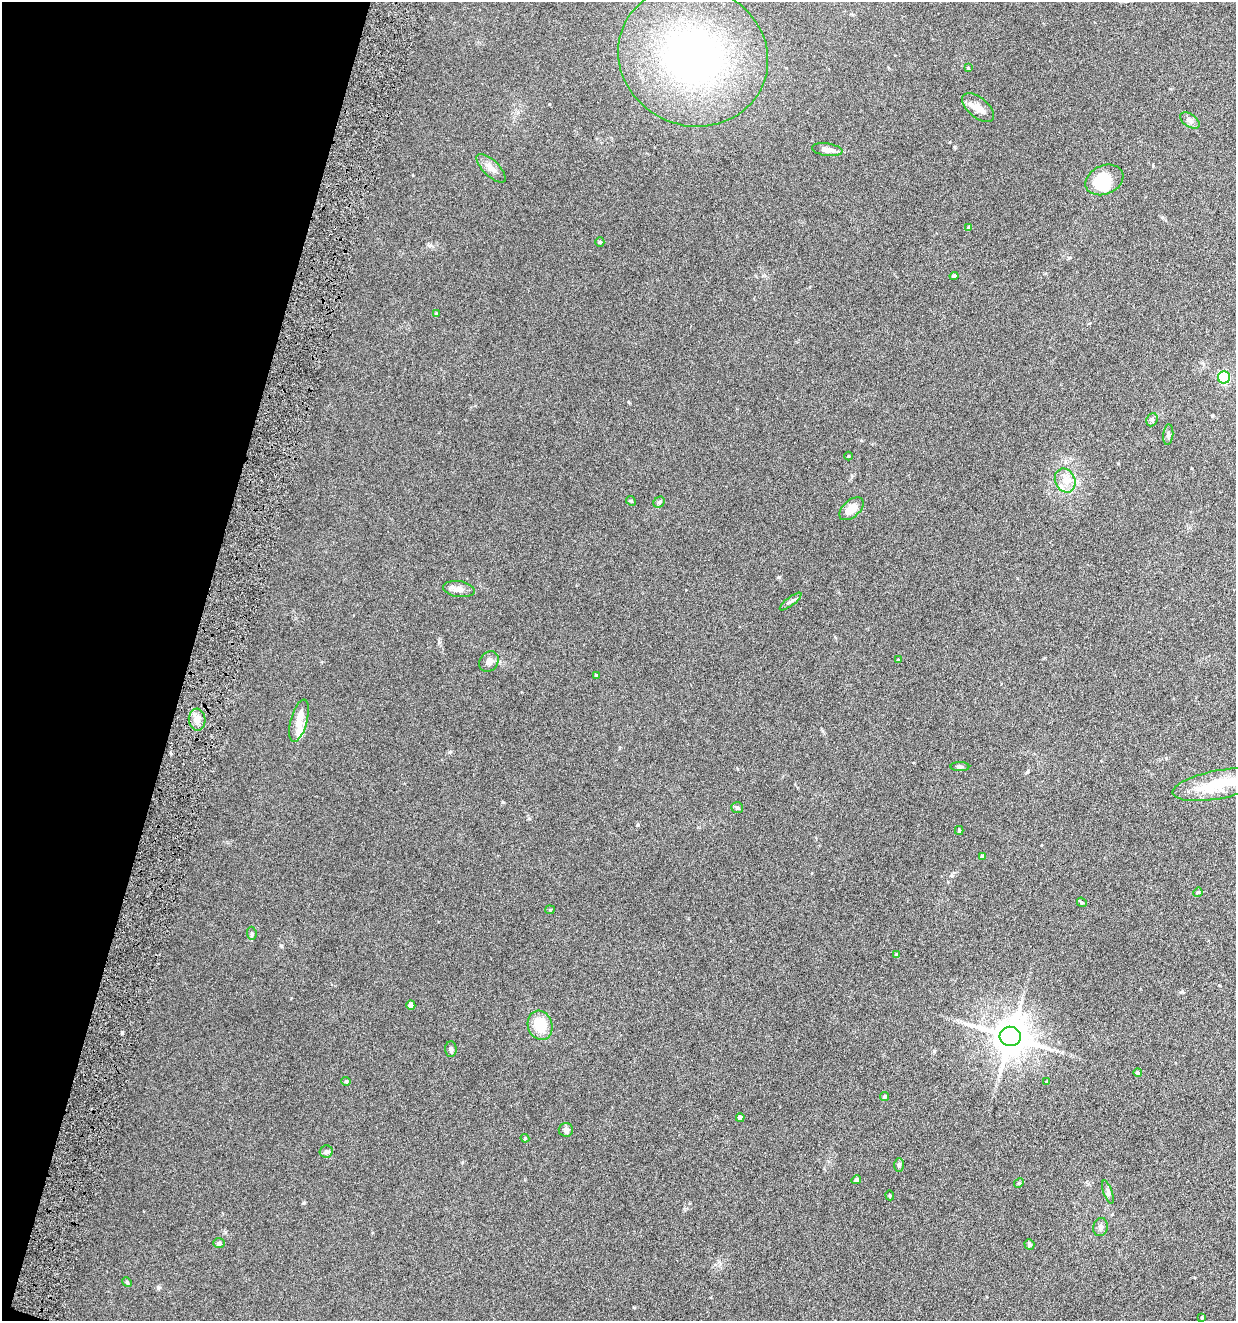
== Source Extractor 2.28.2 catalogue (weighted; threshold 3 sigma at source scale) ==
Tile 9 of 4 x 4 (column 1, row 3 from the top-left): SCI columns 137-1370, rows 1324-2642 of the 5336 x 5285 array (HDU 1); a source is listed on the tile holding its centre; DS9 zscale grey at full resolution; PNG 1238 x 1323 px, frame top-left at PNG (2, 2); each listed source drawn as its Kron ellipse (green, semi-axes under 4 px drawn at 4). Shown black and unused: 15% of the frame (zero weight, under 4 of 8 exposures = <1% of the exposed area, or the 3 px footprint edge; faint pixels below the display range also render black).
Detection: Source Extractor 2.28.2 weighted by HDU 2 'WHT'; one run over the whole footprint, this tile lists its part. Background 0.154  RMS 0.0064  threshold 0.0261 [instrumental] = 3 sigma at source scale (4.09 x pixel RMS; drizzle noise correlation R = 1.36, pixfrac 0.8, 0.05/0.05 arcsec/px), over >= 5 px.
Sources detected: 63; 3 inside a brighter object's white glare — neither listed nor drawn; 2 inside a brighter listed object's ellipse — not listed separately; the other 58 listed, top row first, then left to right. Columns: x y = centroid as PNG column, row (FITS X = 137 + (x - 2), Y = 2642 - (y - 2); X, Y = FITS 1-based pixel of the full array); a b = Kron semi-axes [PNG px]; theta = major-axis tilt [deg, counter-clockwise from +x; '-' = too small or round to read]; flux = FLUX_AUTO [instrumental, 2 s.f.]
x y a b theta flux
693 56 76 69 -23 190
968 68 3 3 - 0.43
978 108 19 10 -40 5.8
1190 121 11 6 -34 2
827 150 15 6 -8 4.2
491 168 19 8 -44 4.2
1104 180 20 14 23 23
969 227 4 3 - 1.5
600 242 5 4 - 0.67
954 276 4 4 - 1.7
436 314 4 4 - 0.75
1224 377 6 6 - 52
1152 420 7 5 67 1.3
1168 435 10 5 84 1.4
848 456 4 3 - 0.42
1065 480 12 10 -65 5.4
631 501 5 4 - 0.66
659 502 6 5 - 0.95
852 509 14 8 42 7.1
459 589 16 8 -8 3.7
791 602 13 4 37 1.6
898 660 3 3 - 0.53
489 662 11 9 50 3
596 675 4 3 - 0.71
197 720 11 8 -85 3.9
299 721 22 8 75 6
960 767 9 4 -1 1.2
1218 785 46 14 11 19
737 808 6 5 - 0.97
959 830 4 4 - 0.57
983 856 4 4 - 1.7
1198 892 5 4 - 0.6
1082 902 5 4 - 0.75
550 910 5 4 - 0.56
252 933 6 4 -84 0.88
896 955 4 4 - 1.2
411 1005 4 4 - 4.8
540 1025 15 12 -71 13
1010 1036 10 9 - 1500
451 1049 7 6 - 1.6
1138 1073 4 4 - 1.2
346 1081 4 4 - 0.64
1047 1082 3 3 - 0.73
884 1096 5 4 - 1.1
740 1118 4 4 - 2.3
566 1130 7 6 - 2
525 1138 4 4 - 0.59
326 1152 6 6 - 1.4
899 1165 7 5 -89 1
856 1180 5 4 - 1.1
1019 1183 5 4 - 0.74
1108 1192 12 4 -71 1.4
890 1195 5 4 - 0.59
1100 1227 9 7 74 1.9
219 1243 6 5 - 1
1029 1244 5 5 - 1.3
127 1282 5 4 - 0.68
1202 1317 3 3 - 0.61
Unlisted compact peaks at least as high as the median listed source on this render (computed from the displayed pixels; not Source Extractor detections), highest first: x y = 122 1033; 503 802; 779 577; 304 1203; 158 1288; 638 825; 450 752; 281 946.